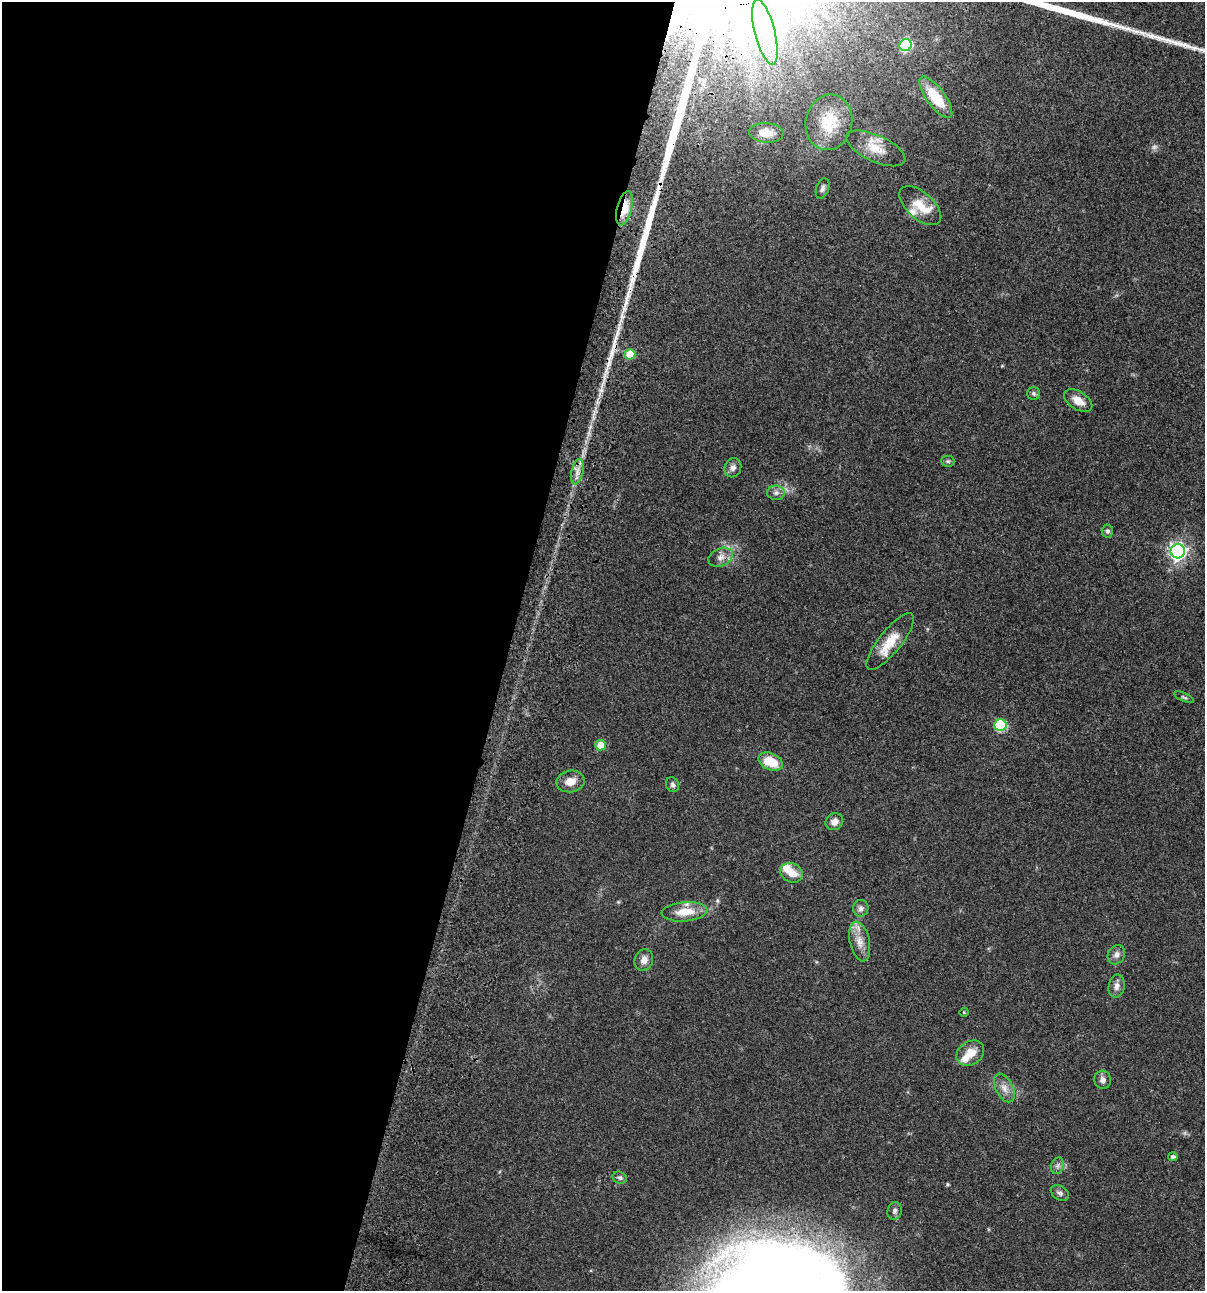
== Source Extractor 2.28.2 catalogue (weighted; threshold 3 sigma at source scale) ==
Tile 5 of 4 x 4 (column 1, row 2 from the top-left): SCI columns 235-1437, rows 2696-3984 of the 5405 x 5389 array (HDU 1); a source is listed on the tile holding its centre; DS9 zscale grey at full resolution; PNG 1207 x 1293 px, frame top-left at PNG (2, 2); each listed source drawn as its Kron ellipse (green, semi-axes under 4 px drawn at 4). Shown black and unused: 42% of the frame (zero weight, under 3 of 4 exposures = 9% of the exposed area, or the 3 px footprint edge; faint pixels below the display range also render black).
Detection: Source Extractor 2.28.2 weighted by HDU 2 'WHT'; one run over the whole footprint, this tile lists its part. Background 0.0468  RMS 0.0053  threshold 0.0237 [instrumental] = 3 sigma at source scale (4.5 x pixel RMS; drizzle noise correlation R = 1.50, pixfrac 1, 0.05/0.05 arcsec/px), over >= 5 px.
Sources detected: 51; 1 too faint to see at this stretch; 1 inside a brighter object's white glare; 3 long thin detections or spike segments (spike, bleed or trail) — neither listed nor drawn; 3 inside a brighter listed object's ellipse — not listed separately; the other 43 listed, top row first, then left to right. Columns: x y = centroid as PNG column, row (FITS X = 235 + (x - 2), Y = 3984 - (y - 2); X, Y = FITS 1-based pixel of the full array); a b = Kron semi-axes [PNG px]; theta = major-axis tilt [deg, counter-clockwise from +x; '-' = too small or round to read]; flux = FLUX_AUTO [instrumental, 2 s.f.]
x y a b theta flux
765 32 33 10 -76 16
906 45 6 6 - 51
936 97 25 9 -53 18
829 122 28 23 78 14
766 133 17 9 -5 4.9
876 148 32 13 -25 9.5
822 188 10 6 71 1.6
920 206 25 13 -42 9.6
624 208 17 7 76 10
630 354 5 5 - 15
1033 393 6 6 - 1.1
1078 401 15 9 -32 5.9
948 461 6 5 - 0.95
733 468 10 8 67 2.3
577 472 13 6 76 3.1
776 493 9 7 1 2.1
1107 531 6 5 - 1.2
1178 551 7 7 - 190
721 557 13 9 24 3.4
890 641 35 11 51 12
1184 697 11 3 -25 0.93
1000 725 6 6 - 37
601 745 5 5 - 10
771 762 13 8 -23 12
570 781 14 10 10 5.6
672 785 8 6 -64 1.2
834 822 9 8 - 3.3
792 873 11 9 -25 6.2
861 908 8 8 - 1.9
685 912 23 9 5 10
860 942 20 10 -78 5.9
1116 955 10 8 60 2.6
644 960 11 9 69 3.5
1117 986 12 8 80 2.8
964 1012 4 4 - 0.47
970 1053 15 11 35 7.4
1103 1080 9 8 - 2.3
1004 1088 15 8 -63 4.1
1173 1157 5 4 - 1.5
1057 1166 8 6 71 1.6
620 1178 7 6 - 1.1
1060 1193 10 7 -35 1.7
895 1211 9 7 75 1.7
Overlapping masked pixels (flux is a lower limit): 2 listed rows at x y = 624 208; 577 472